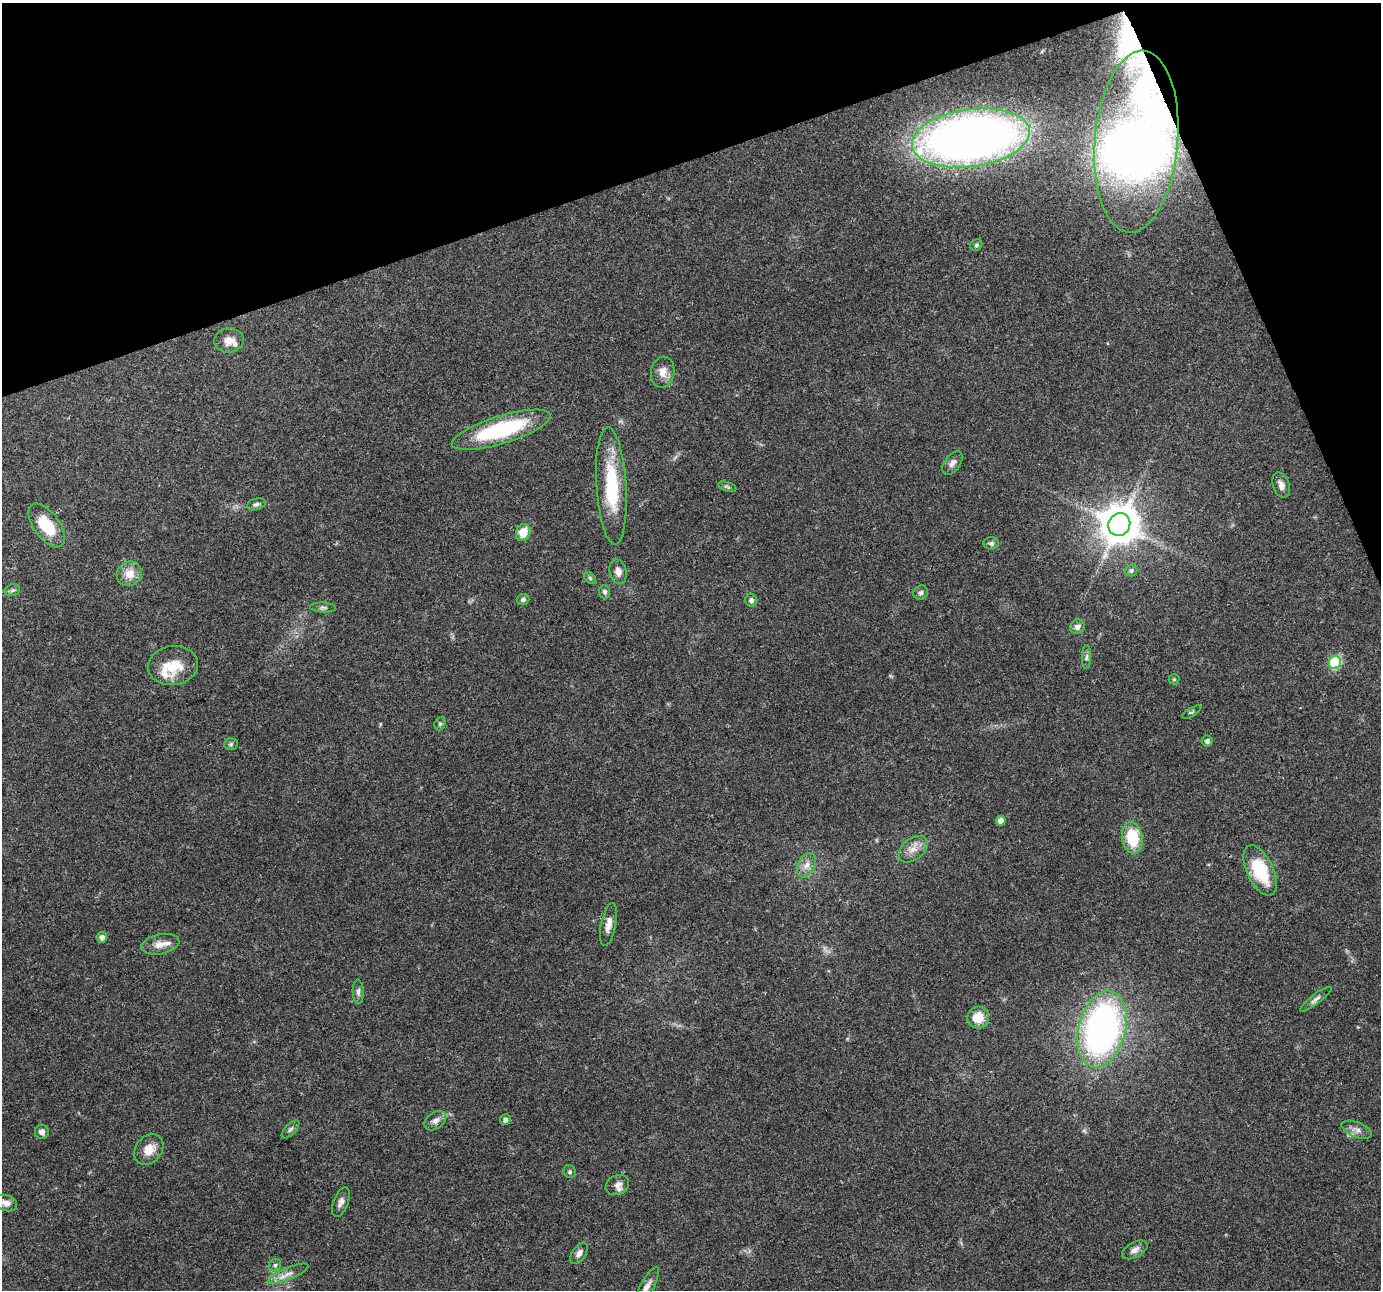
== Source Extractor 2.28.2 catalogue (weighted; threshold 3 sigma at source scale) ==
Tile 3 of 4 x 4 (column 3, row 1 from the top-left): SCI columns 2758-4136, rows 3940-5227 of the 5516 x 5358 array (HDU 1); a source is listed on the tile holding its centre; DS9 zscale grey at full resolution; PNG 1383 x 1292 px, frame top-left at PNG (2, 3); each listed source drawn as its Kron ellipse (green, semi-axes under 4 px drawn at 4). Shown black and unused: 17% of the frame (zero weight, under 3 of 4 exposures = <1% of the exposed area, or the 3 px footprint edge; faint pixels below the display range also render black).
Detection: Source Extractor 2.28.2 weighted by HDU 2 'WHT'; one run over the whole footprint, this tile lists its part. Background 0.102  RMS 0.0055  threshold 0.025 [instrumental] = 3 sigma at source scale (4.5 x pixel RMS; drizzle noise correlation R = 1.50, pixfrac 1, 0.0396/0.0396 arcsec/px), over >= 5 px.
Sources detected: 63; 2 inside a brighter listed object's ellipse — not listed separately; the other 61 listed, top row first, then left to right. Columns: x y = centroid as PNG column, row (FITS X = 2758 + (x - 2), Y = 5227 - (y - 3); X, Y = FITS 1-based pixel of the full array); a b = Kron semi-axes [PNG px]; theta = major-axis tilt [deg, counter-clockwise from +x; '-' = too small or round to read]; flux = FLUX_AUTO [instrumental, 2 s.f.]
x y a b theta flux
971 138 59 28 8 510
1136 142 91 41 85 580
976 245 6 5 - 1
229 340 15 12 6 5.5
663 372 15 11 80 5.5
501 430 51 14 17 54
952 463 13 8 53 2.8
1281 485 13 8 -70 3.2
611 486 59 15 -86 36
727 487 9 4 -19 1.2
256 504 9 5 17 1.7
1119 524 11 10 - 1700
47 526 25 12 -53 20
523 533 8 7 - 8.7
991 543 8 6 4 1.5
1131 570 6 5 - 1.3
618 572 12 8 -76 3.9
129 574 13 11 42 7.6
590 578 7 4 -46 1
12 590 8 5 19 1.2
605 592 6 5 - 1.6
921 593 7 6 - 1.5
523 600 6 5 - 1.4
751 600 6 6 - 1.9
323 607 13 5 -2 1.5
1077 627 7 7 - 2.9
1086 657 12 4 89 1.5
1335 662 7 6 - 45
173 666 25 19 8 17
1174 679 5 5 - 0.66
1192 712 11 2 31 0.71
440 724 7 5 69 1
1207 741 6 5 - 1.7
231 744 7 6 - 1.2
1001 821 5 4 - 4.3
1132 838 16 10 -81 22
913 849 16 10 40 5.7
806 865 13 8 61 4.1
1260 870 27 13 -64 28
608 924 22 7 79 4.7
102 937 5 5 - 2.4
160 944 19 10 12 5.7
358 992 12 5 -88 1.9
1316 999 19 5 37 2.4
978 1018 11 10 - 11
1102 1029 39 23 76 200
505 1119 5 5 - 1.5
435 1121 12 8 36 3.1
291 1129 11 5 46 1.5
1357 1130 16 7 -21 3.4
42 1132 7 7 - 2.4
149 1150 16 13 51 7.7
570 1172 6 6 - 1.1
617 1185 12 9 27 3.4
341 1202 15 7 69 3
6 1203 11 7 -21 3.3
1135 1250 14 7 29 3
579 1253 12 7 56 2.9
275 1265 6 6 - 1.2
288 1274 22 6 23 4.5
646 1288 23 6 62 4.3
Overlapping masked pixels (flux is a lower limit): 1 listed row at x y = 1136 142
Isophote crosses this tile's border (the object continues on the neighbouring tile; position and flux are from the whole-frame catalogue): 1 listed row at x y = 646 1288